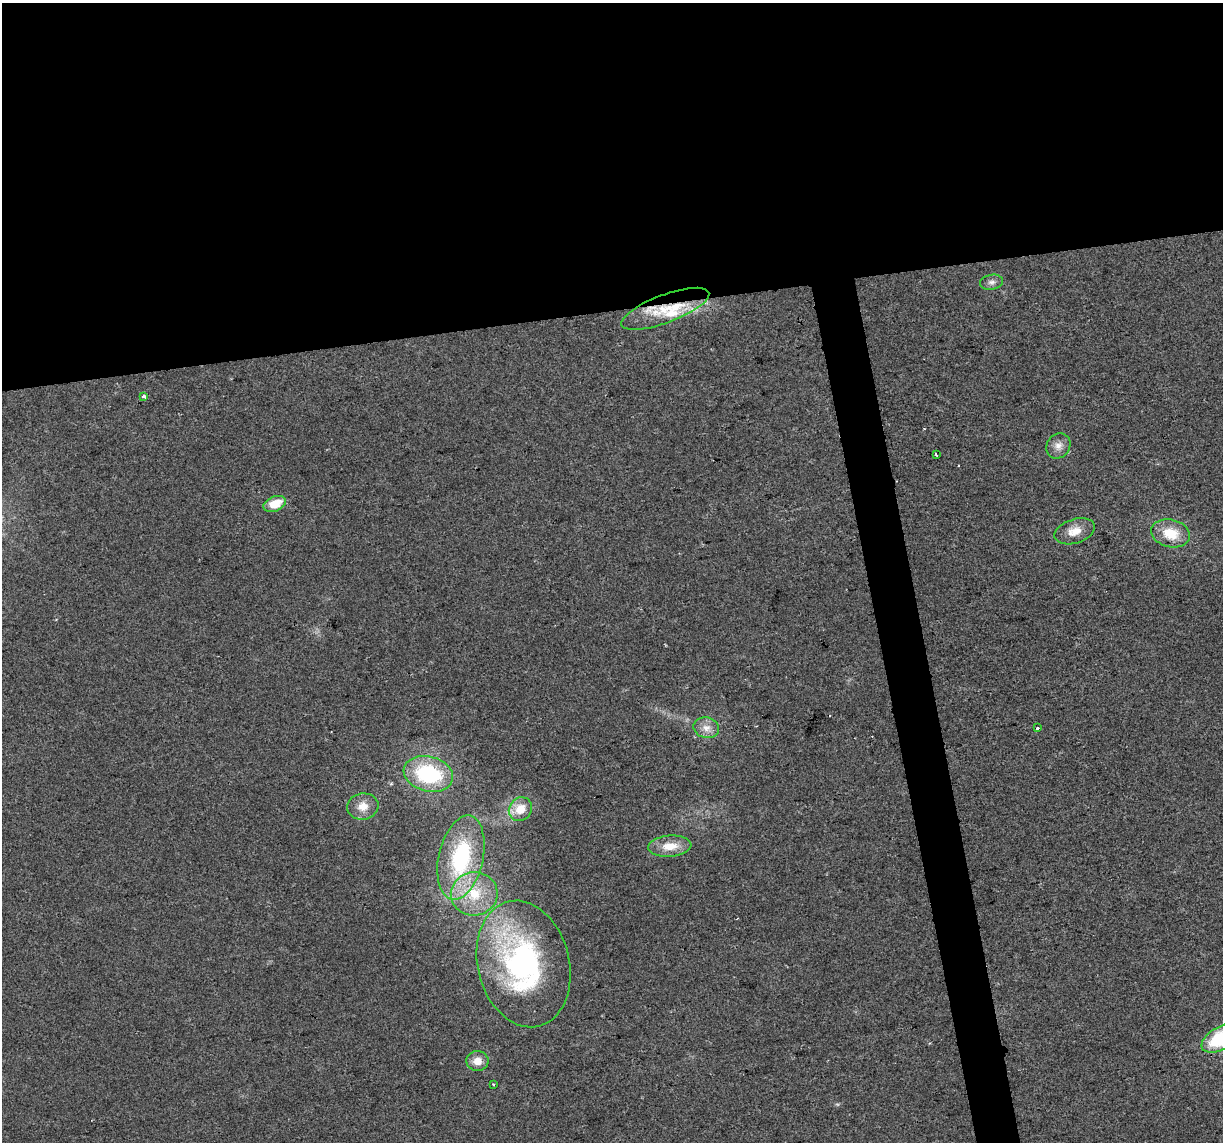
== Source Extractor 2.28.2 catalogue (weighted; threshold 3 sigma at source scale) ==
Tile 2 of 4 x 4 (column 2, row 1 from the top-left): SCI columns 1222-2442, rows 3492-4631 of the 4883 x 4659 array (HDU 1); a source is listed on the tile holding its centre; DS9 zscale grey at full resolution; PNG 1225 x 1144 px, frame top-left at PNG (2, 3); each listed source drawn as its Kron ellipse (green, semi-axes under 4 px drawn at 4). Shown black and unused: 30% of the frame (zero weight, under 2 of 3 exposures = <1% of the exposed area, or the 3 px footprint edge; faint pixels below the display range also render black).
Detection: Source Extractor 2.28.2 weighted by HDU 2 'WHT'; one run over the whole footprint, this tile lists its part. Background 0.0499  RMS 0.0068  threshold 0.0307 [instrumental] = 3 sigma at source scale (4.5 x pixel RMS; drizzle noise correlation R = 1.50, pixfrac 1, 0.0396/0.0396 arcsec/px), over >= 5 px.
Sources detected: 24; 1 cosmic-ray / hot-pixel residue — neither listed nor drawn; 3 inside a brighter listed object's ellipse — not listed separately; the other 20 listed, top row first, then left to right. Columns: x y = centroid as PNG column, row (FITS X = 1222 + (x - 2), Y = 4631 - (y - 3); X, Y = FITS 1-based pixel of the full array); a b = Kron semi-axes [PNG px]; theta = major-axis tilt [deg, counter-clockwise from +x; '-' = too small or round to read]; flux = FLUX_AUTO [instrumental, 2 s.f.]
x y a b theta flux
992 282 11 7 11 3.1
665 309 47 14 21 28
144 396 4 3 - 5.6
1058 446 13 11 55 5.5
936 455 4 3 - 2.5
275 504 11 7 23 14
1075 531 21 12 18 9.5
1171 533 20 13 -13 17
706 728 13 10 -12 6
1037 728 3 3 - 3.5
428 774 25 17 -14 60
363 806 16 13 9 8.8
520 809 12 11 - 11
670 846 21 10 4 12
461 858 43 22 77 72
474 894 23 21 6 29
524 964 64 46 -76 160
1222 1038 22 11 27 50
477 1061 11 10 - 7
493 1084 2 2 - 0.66
Overlapping masked pixels (flux is a lower limit): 1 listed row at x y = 665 309
Isophote crosses this tile's border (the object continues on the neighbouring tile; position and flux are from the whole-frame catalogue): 1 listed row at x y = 1222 1038